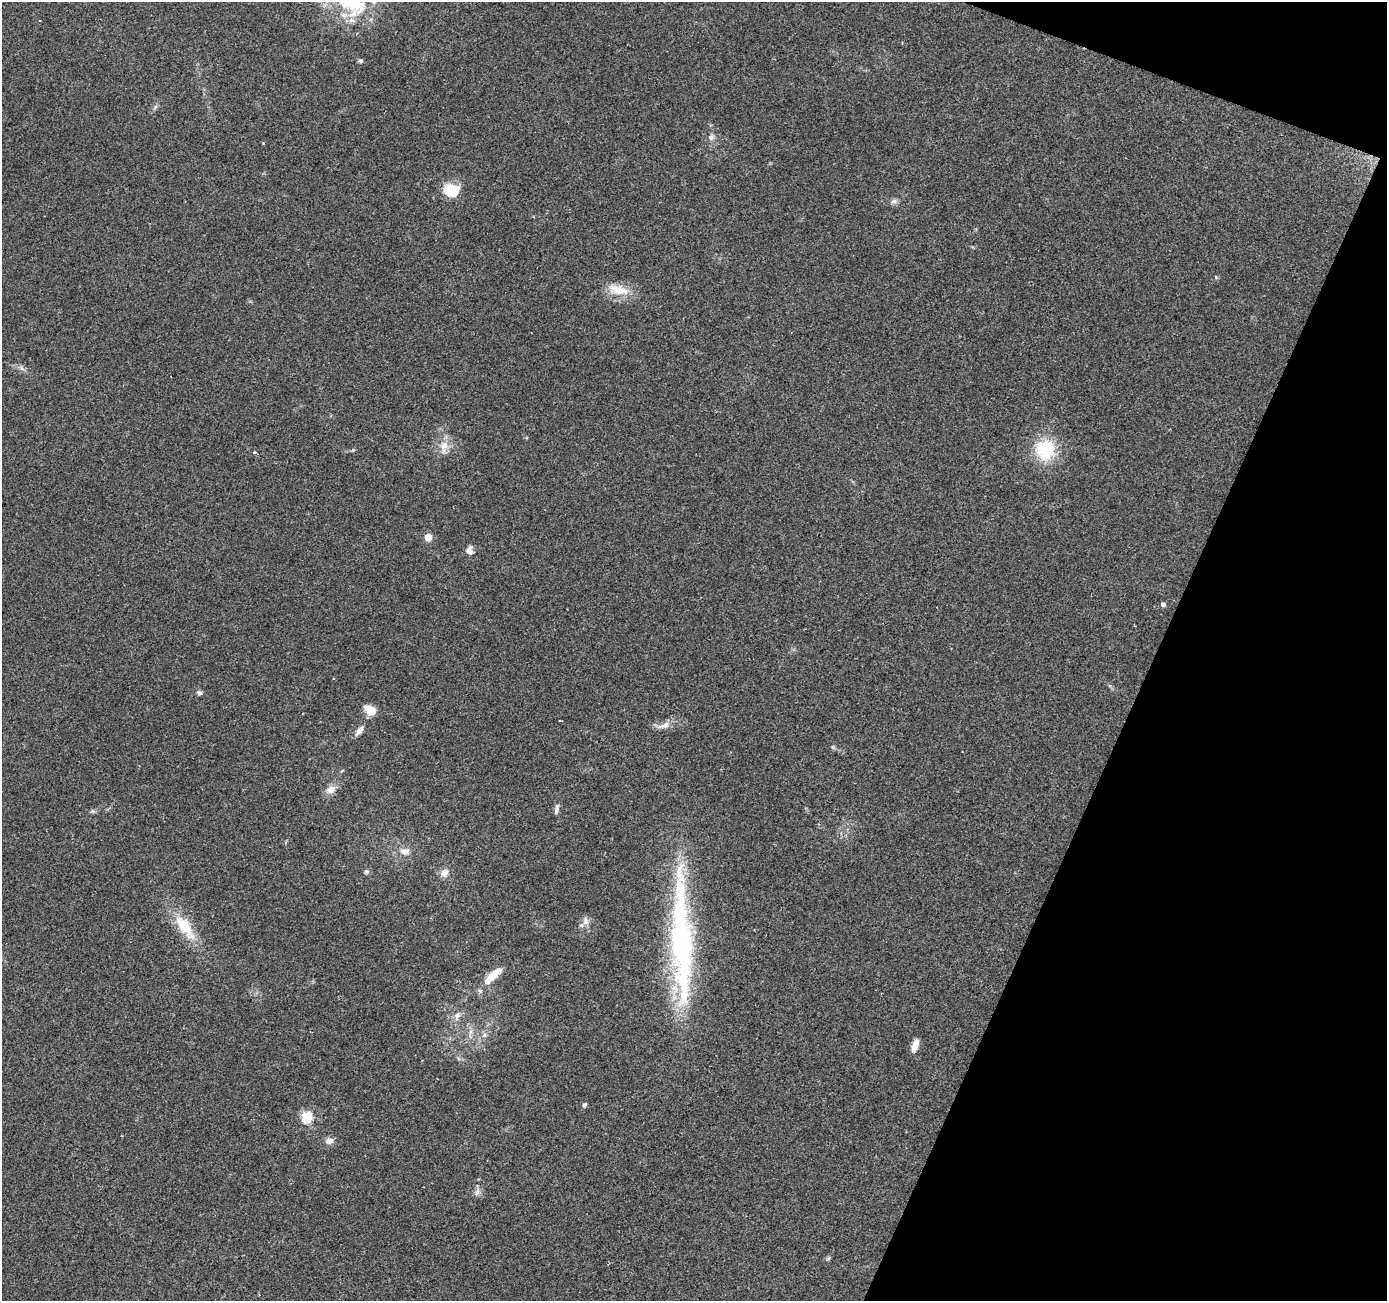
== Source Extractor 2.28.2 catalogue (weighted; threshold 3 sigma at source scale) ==
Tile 8 of 4 x 4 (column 4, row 2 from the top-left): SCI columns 4163-5547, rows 2874-4172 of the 5547 x 5680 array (HDU 1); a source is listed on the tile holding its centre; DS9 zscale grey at full resolution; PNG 1389 x 1303 px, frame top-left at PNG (2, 2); no overlay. Shown black and unused: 19% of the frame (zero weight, under 2 of 3 exposures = <1% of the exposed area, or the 3 px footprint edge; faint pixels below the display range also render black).
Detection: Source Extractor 2.28.2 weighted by HDU 2 'WHT'; one run over the whole footprint, this tile lists its part. Background 0.0544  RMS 0.0058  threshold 0.0262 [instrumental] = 3 sigma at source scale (4.5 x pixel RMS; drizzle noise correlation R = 1.50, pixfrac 1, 0.0396/0.0396 arcsec/px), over >= 5 px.
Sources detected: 37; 1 inside a brighter listed object's ellipse — not listed separately; the other 36 listed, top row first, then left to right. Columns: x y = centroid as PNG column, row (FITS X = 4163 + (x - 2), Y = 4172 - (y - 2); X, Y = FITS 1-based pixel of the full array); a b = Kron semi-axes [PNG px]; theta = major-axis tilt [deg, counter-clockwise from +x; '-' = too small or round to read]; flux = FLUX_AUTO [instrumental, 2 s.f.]
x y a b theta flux
354 3 40 29 -73 37
360 61 6 5 - 1
155 107 7 4 46 1.2
711 137 8 7 - 2.2
448 191 17 11 87 9.4
894 201 10 6 0 2
618 289 31 12 -17 12
444 446 16 10 77 6.7
353 450 5 4 - 0.68
1045 450 26 24 88 28
254 453 4 3 - 0.63
428 537 5 5 - 13
469 550 9 8 - 3.4
1163 604 5 5 - 1.8
199 693 8 6 -22 1.3
370 710 12 8 -34 9.7
561 721 4 3 - 1.7
664 725 18 8 22 4.6
359 731 15 6 52 3
833 747 5 5 - 0.88
331 790 14 9 32 4.7
557 809 14 5 77 2.2
405 851 13 9 8 4.2
366 872 7 5 -68 1.1
444 873 11 9 42 3.8
585 921 12 9 -85 3.4
185 927 38 15 -55 20
681 938 143 24 -89 150
492 976 26 9 45 11
457 1015 11 8 56 3.3
484 1035 7 6 - 1.6
915 1046 15 6 72 5
584 1105 5 4 - 1.6
307 1117 6 5 - 47
329 1141 10 8 25 3.2
477 1192 13 6 68 2.4
Isophote crosses this tile's border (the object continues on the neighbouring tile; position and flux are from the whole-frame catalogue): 1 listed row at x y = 354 3